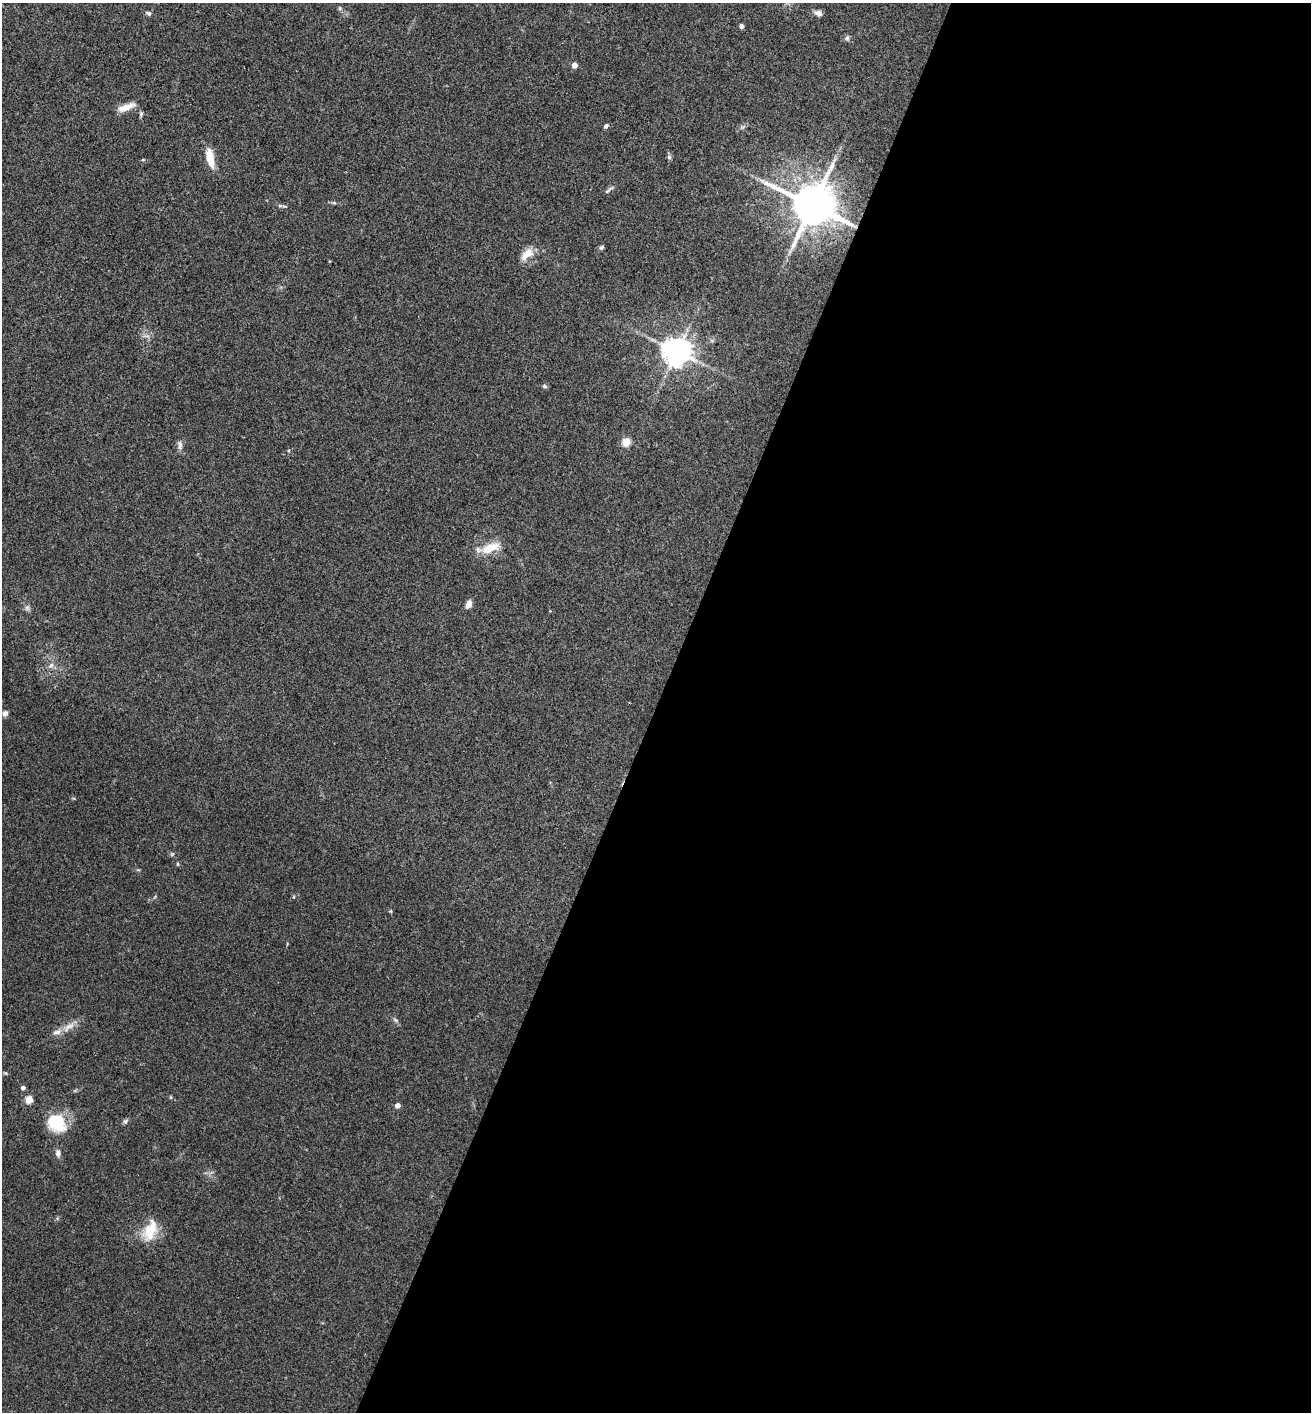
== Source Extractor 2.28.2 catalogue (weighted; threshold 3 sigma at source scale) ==
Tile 12 of 4 x 4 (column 4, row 3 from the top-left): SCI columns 4075-5383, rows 1415-2824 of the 5660 x 5650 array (HDU 1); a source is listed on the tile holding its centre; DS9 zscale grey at full resolution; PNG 1313 x 1414 px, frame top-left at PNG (2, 3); no overlay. Shown black and unused: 50% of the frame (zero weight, under 3 of 4 exposures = <1% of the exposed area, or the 3 px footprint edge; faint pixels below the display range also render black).
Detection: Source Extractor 2.28.2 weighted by HDU 2 'WHT'; one run over the whole footprint, this tile lists its part. Background 0.0661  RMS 0.0053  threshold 0.0238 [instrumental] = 3 sigma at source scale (4.5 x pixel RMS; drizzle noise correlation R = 1.50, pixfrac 1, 0.05/0.05 arcsec/px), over >= 5 px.
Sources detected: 42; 1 inside a brighter listed object's ellipse — not listed separately; the other 41 listed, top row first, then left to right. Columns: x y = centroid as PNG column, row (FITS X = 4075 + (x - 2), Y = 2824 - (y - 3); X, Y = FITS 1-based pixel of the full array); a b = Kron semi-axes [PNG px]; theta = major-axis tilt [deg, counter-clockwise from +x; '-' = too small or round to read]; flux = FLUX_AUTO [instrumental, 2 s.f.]
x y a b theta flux
340 8 6 5 - 0.91
148 13 7 5 -17 1.1
818 13 9 6 -19 2.5
741 26 4 4 - 2.5
847 38 7 6 - 1.2
574 65 4 4 - 5.3
126 107 23 7 21 6
141 114 7 5 89 0.95
606 126 6 5 - 1.3
669 157 7 6 - 1
210 158 20 7 -77 11
609 190 15 3 39 1.2
334 203 6 4 -3 0.72
812 205 12 11 - 2300
280 206 6 4 -19 0.79
601 247 7 5 41 0.91
527 254 19 10 43 6.3
677 351 8 8 - 770
544 386 6 5 - 1
626 442 5 5 - 19
180 445 11 6 86 2.1
490 548 27 11 21 9.8
468 604 9 6 66 2.9
27 608 8 6 -89 1.4
51 666 9 6 48 2
5 713 6 6 - 1.9
172 854 5 5 - 0.68
178 864 5 3 - 0.53
294 897 5 3 - 0.47
391 911 5 3 - 0.5
395 1020 7 4 -37 0.96
68 1027 21 8 37 5
6 1073 6 5 - 0.65
23 1088 5 4 - 1.5
171 1097 5 3 - 0.47
29 1099 5 4 - 16
397 1105 4 4 - 3.8
125 1121 8 5 36 1.1
57 1122 20 17 -46 24
58 1153 9 6 -90 2.4
150 1230 29 15 66 13
Overlapping masked pixels (flux is a lower limit): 1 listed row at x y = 812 205